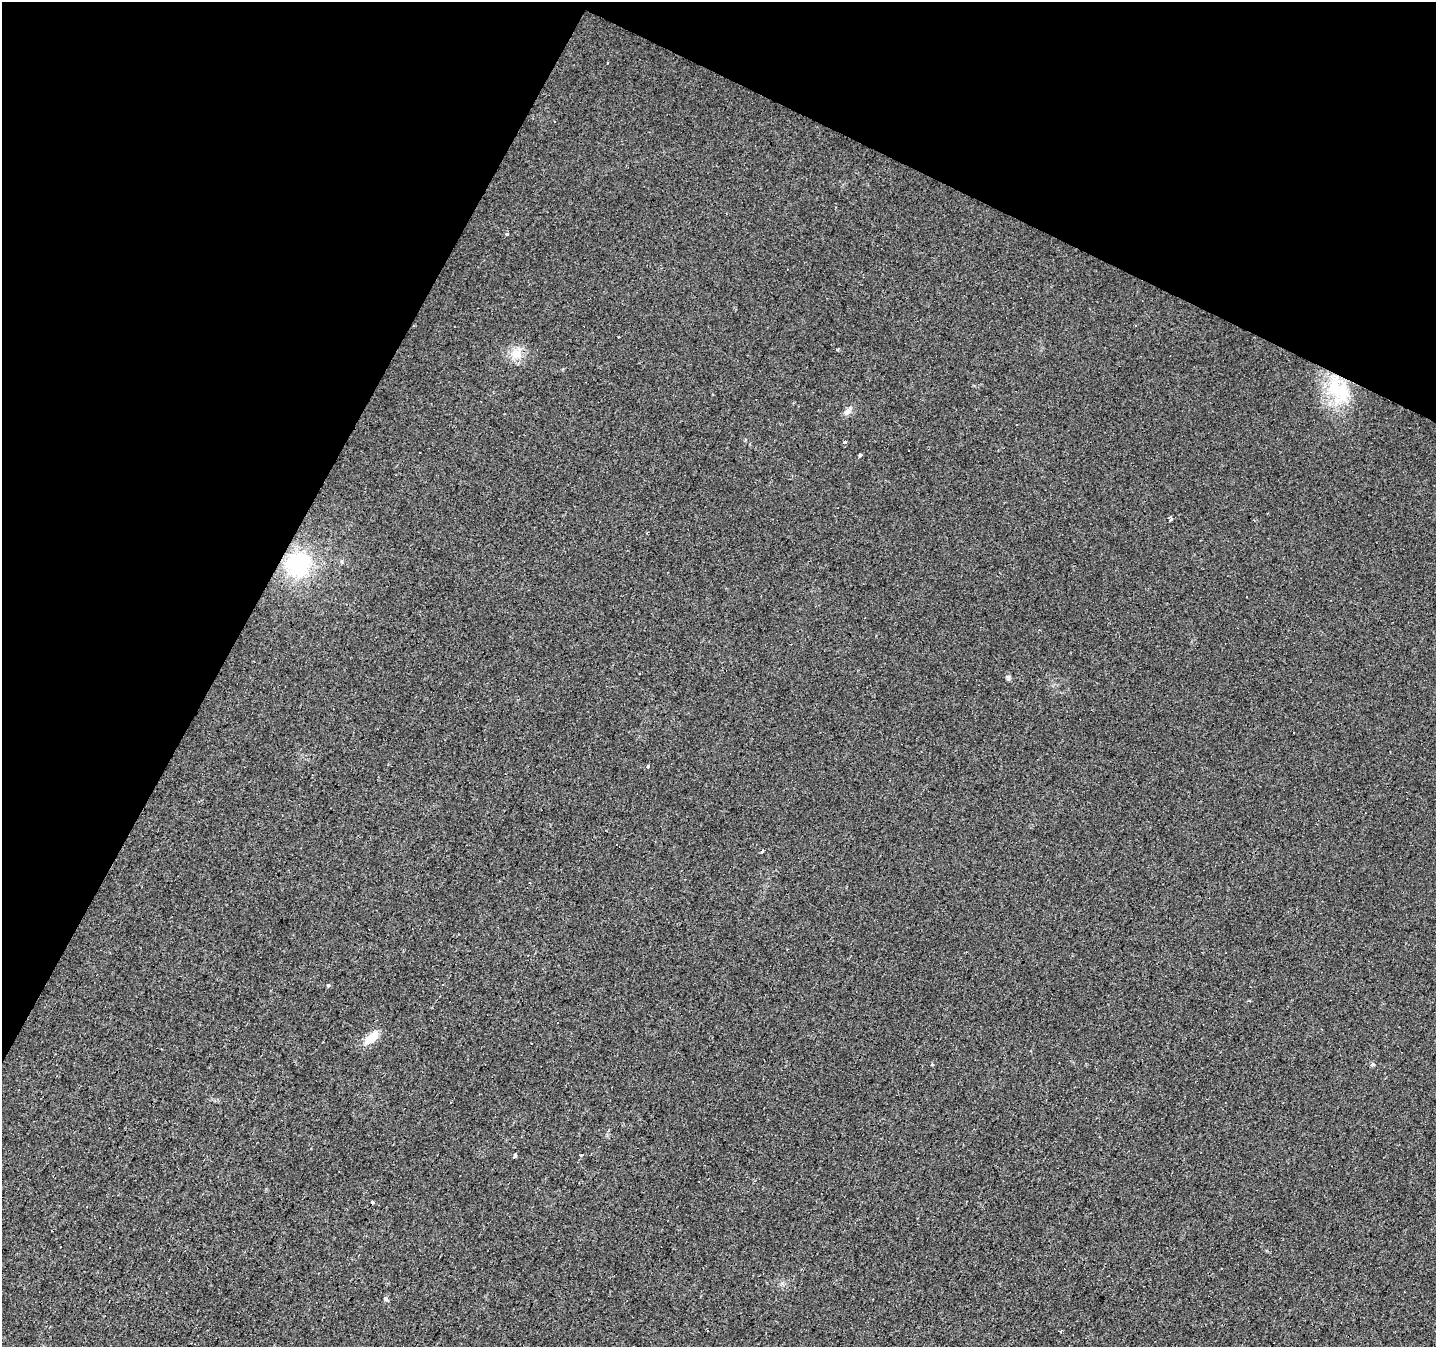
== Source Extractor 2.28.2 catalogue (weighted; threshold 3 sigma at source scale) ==
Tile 2 of 4 x 4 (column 2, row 1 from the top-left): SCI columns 1438-2871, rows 4298-5642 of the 5738 x 5839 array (HDU 1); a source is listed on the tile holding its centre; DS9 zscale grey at full resolution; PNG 1438 x 1349 px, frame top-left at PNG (2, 2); no overlay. Shown black and unused: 26% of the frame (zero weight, under 2 of 3 exposures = <1% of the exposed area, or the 3 px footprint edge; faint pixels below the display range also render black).
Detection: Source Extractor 2.28.2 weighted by HDU 2 'WHT'; one run over the whole footprint, this tile lists its part. Background 0.0226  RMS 0.0061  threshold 0.0275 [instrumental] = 3 sigma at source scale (4.5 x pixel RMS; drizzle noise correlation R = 1.50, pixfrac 1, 0.0396/0.0396 arcsec/px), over >= 5 px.
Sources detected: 35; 11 cosmic-ray / hot-pixel residue — not listed; the other 24 listed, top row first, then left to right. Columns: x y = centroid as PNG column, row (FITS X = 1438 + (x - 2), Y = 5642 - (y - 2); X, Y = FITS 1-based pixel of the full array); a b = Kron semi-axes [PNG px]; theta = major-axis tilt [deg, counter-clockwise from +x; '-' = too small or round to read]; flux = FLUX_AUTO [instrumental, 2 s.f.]
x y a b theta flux
607 63 3 2 - 0.7
507 234 3 3 - 7.3
1135 325 3 2 - 0.43
516 354 15 14 - 8.3
1339 390 38 26 -56 37
848 411 15 6 54 2.9
845 442 3 3 - 16
860 455 3 3 - 13
1170 519 4 3 - 3.8
647 533 2 2 - 0.52
342 561 6 4 -71 0.78
298 564 28 25 35 52
1247 597 3 3 - 1
1009 678 8 4 82 1.1
648 766 4 3 - 4.9
763 851 3 3 - 3.8
329 985 3 3 - 14
557 1022 3 2 - 0.76
371 1038 19 9 42 10
1372 1065 6 4 19 0.8
581 1155 3 3 - 7.9
514 1156 4 3 - 4.2
386 1299 6 5 - 1.1
1060 1331 4 3 - 0.88
Overlapping masked pixels (flux is a lower limit): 1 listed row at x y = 1339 390